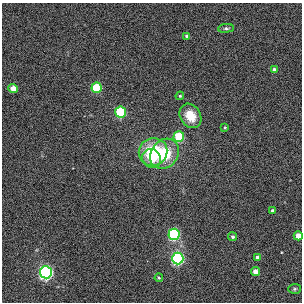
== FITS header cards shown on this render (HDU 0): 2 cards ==
NAXIS1  =                  300
NAXIS2  =                  300

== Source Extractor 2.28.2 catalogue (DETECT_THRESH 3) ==
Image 300 x 300 px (HDU 0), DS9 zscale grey, 1 PNG px = 1 image px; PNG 304 x 304 px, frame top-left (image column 1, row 300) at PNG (2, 3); each listed source drawn as its Kron ellipse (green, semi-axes under 4 px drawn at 4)
Background 7.57e-04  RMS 0.029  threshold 0.0867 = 3 sigma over >= 5 px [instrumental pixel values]
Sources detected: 23; all 23 listed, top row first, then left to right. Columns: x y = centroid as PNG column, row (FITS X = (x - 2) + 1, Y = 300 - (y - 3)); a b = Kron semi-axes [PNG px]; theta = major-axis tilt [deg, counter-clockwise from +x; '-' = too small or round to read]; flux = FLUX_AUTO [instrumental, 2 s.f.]
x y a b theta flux
226 28 8 4 6 3.6
187 36 3 3 - 4.6
274 69 4 4 - 4.3
13 88 4 4 - 24
97 88 5 5 - 98
180 96 4 4 - 2.2
121 112 5 5 - 160
190 116 13 10 -58 36
225 127 4 4 - 2
179 137 5 5 - 110
153 152 14 14 - 97
164 154 16 13 52 83
152 158 10 9 - 27
272 210 3 3 - 2.9
174 234 6 5 - 230
298 236 4 4 - 23
232 237 5 4 - 4.1
258 257 4 4 - 8.3
178 258 6 6 - 340
46 272 6 6 - 530
255 272 4 4 - 14
159 278 4 3 - 2
295 289 6 5 - 3.1
At the frame edge (FLAGS 8, measured only in part): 1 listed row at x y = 298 236